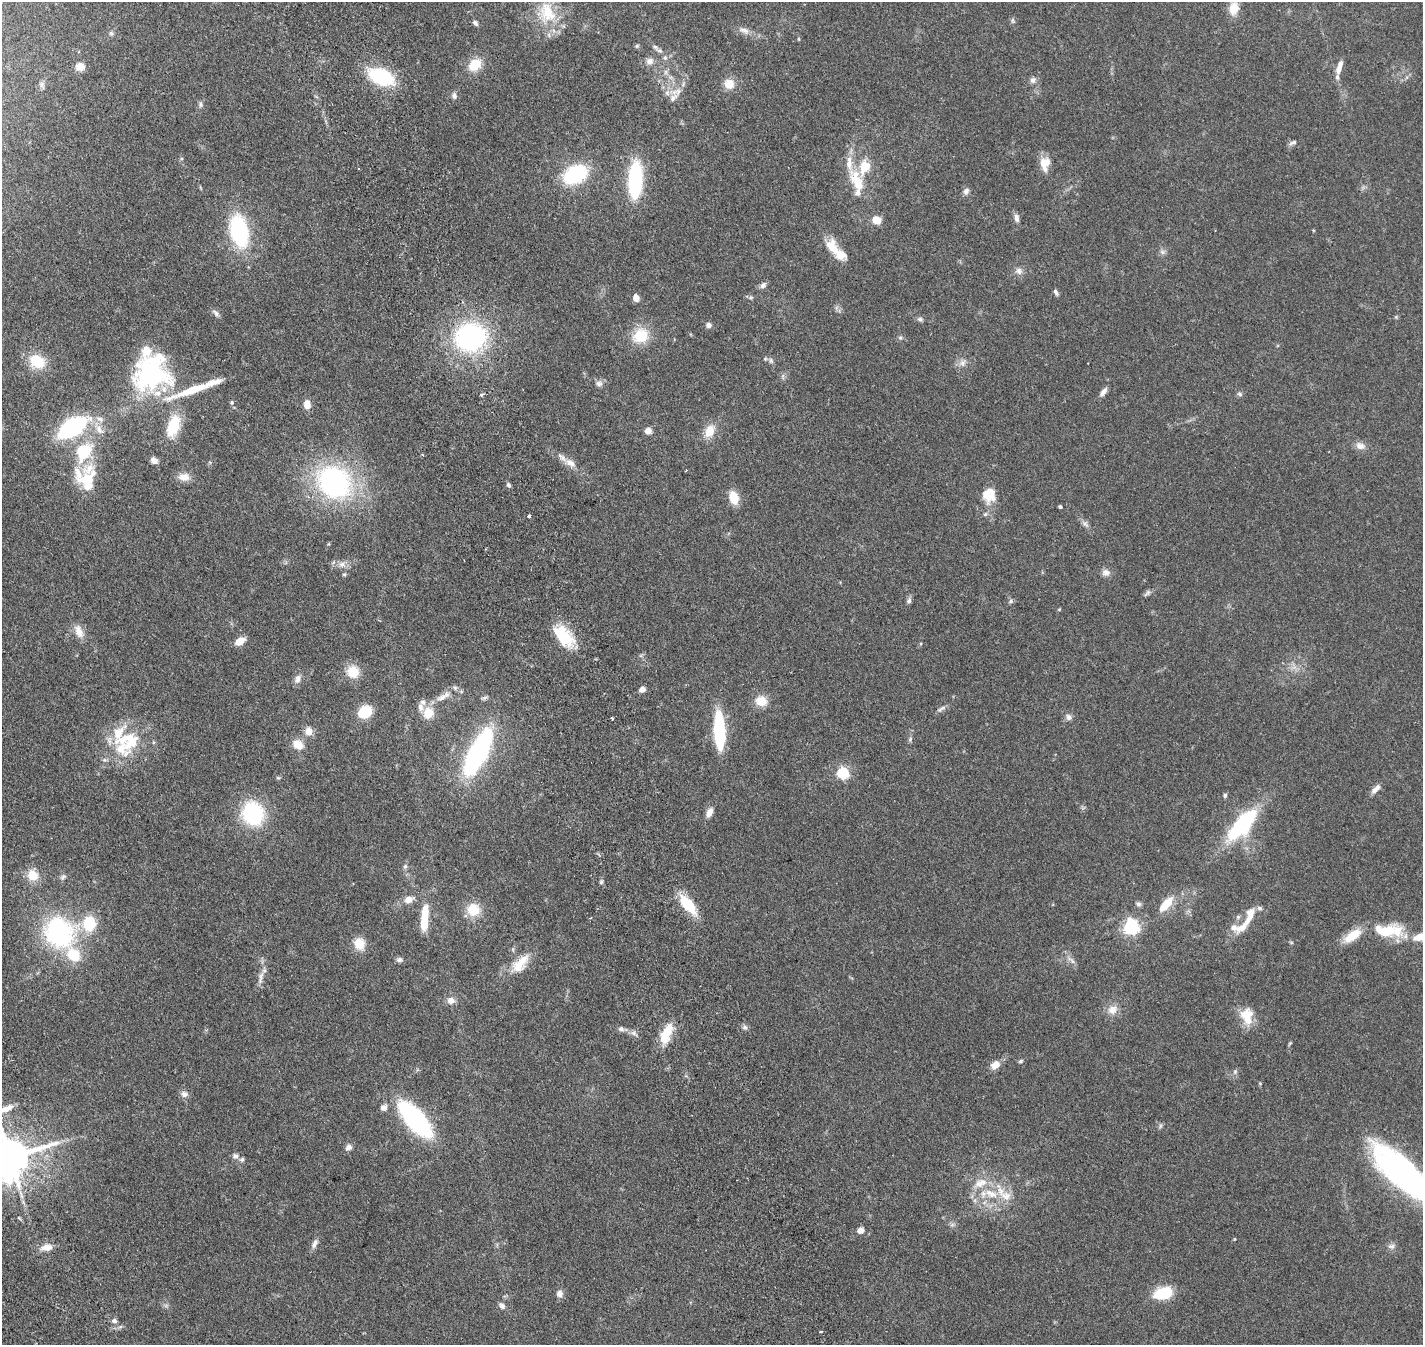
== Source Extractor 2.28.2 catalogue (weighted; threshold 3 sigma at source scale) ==
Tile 11 of 4 x 4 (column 3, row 3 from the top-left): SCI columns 3106-4526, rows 1814-3156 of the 6205 x 6198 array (HDU 1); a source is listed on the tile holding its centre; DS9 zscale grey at full resolution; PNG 1425 x 1347 px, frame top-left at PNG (2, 2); no overlay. Shown black and unused: <1% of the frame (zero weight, under 2 of 4 exposures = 12% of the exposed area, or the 3 px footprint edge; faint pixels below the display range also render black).
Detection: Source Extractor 2.28.2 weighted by HDU 2 'WHT'; one run over the whole footprint, this tile lists its part. Background 0.133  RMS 0.0063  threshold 0.0285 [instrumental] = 3 sigma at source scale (4.5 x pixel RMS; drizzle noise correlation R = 1.50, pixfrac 1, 0.05/0.05 arcsec/px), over >= 5 px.
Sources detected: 187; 2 inside a brighter object's white glare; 1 cosmic-ray / hot-pixel residue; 1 long thin detection or spike segment (spike, bleed or trail) — not listed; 23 inside a brighter listed object's ellipse — not listed separately; the other 160 listed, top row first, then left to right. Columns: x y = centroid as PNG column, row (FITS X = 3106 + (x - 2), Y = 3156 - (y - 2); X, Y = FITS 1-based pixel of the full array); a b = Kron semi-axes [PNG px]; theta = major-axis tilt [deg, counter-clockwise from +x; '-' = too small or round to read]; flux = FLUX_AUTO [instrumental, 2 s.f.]
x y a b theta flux
1234 8 16 11 81 7
547 13 32 24 -66 21
1013 20 8 4 -82 0.85
475 23 7 5 -52 1.3
744 30 17 8 -17 3.4
111 33 7 5 -44 0.98
798 39 5 3 - 0.46
637 46 6 5 - 0.74
660 50 10 6 -24 1.8
665 58 7 6 - 1.3
650 61 10 9 - 2.8
475 65 16 12 41 10
80 67 9 8 - 5.1
1339 68 18 6 74 4.7
666 72 7 4 89 1.2
381 77 23 14 -22 36
1033 80 9 8 - 1.9
729 84 11 11 - 6.6
454 96 9 7 -89 1.7
673 98 14 9 41 3.6
201 104 8 5 -89 1.2
1293 143 10 5 21 1.5
1045 164 17 11 86 6.4
575 174 15 10 30 67
635 179 30 11 87 56
857 182 35 14 -65 15
966 191 8 7 - 1.9
1016 218 11 6 -81 2.1
877 220 9 7 -11 6.5
239 231 28 15 -79 54
832 248 23 12 -64 9.6
1162 252 8 6 -21 1.5
1019 271 11 9 -35 2.5
763 285 9 7 42 1.9
1056 292 8 4 -61 1.3
636 298 7 6 - 4
751 298 8 4 9 0.92
216 313 12 5 -46 1.6
1396 317 5 5 - 0.6
920 319 8 6 -23 1.3
709 325 7 7 - 1.6
640 335 22 18 33 14
470 337 23 19 13 100
900 338 7 5 -21 1
771 360 8 5 -70 1.2
37 361 18 14 -32 14
963 363 11 8 53 2.7
149 372 44 37 42 74
211 383 20 8 19 5.6
599 383 10 8 11 2
1103 392 12 6 55 2.4
1240 394 8 5 -27 1
481 395 4 3 - 1.3
232 402 6 6 - 0.85
307 404 9 7 -88 4.7
173 426 29 15 72 16
72 427 23 11 33 75
99 429 21 9 -59 5.5
648 431 7 7 - 3.1
710 431 18 11 60 7
1360 446 14 9 -19 3.4
83 452 27 20 59 24
154 460 9 6 -41 2.6
570 463 17 9 -29 4.5
686 470 3 2 - 0.37
184 477 14 10 -3 4.7
87 482 26 22 -61 16
334 482 32 27 -44 100
508 485 7 5 -53 1.1
989 495 17 14 88 11
734 498 12 8 -75 11
1060 507 3 3 - 0.91
529 516 3 3 - 1.5
1085 524 12 5 -51 2
342 564 9 7 15 2.4
1106 573 11 9 -7 2.7
344 574 6 5 - 0.73
1147 593 12 5 43 1.4
909 601 8 6 61 1.5
1011 601 6 5 - 0.98
1059 609 5 3 - 0.47
79 631 19 10 -66 5.1
564 636 29 16 -49 20
240 641 12 7 34 5
353 672 15 14 - 9.3
298 679 13 8 74 2.6
642 689 7 6 - 2.3
442 697 17 8 28 4.3
485 698 8 5 21 1.1
761 701 14 12 -11 7.3
941 709 14 5 32 1.6
365 712 10 8 38 22
428 713 15 13 65 7.9
1069 717 9 7 -48 1.8
612 719 4 3 - 0.57
309 731 11 11 - 4.1
719 731 29 8 -88 57
910 739 7 5 69 0.99
129 741 39 30 6 30
298 744 14 11 -31 6.6
478 752 35 12 63 120
843 773 6 5 - 58
278 778 5 5 - 0.66
1376 789 17 6 46 3.1
1225 795 6 4 88 0.91
709 812 13 7 64 3.5
253 813 18 15 -69 54
1242 825 39 15 48 50
405 866 7 5 68 1.1
33 875 15 13 -48 7.8
63 877 10 6 45 1.3
601 882 5 5 - 0.85
409 899 8 6 22 5.1
1138 904 7 7 - 1.2
1166 904 20 8 48 10
688 905 21 9 -49 21
473 910 14 14 - 11
424 918 31 8 86 13
1248 918 42 9 58 12
89 924 16 13 84 18
1131 927 6 6 - 150
1387 931 45 18 5 23
59 933 28 25 -42 80
359 944 13 11 -65 8.5
399 960 8 7 - 1.3
1072 961 11 5 -50 1.8
520 964 32 14 47 12
261 977 20 6 80 3.6
451 1000 9 8 - 3.3
1112 1010 14 11 35 5
1247 1016 20 13 -78 11
745 1027 7 6 - 1.3
621 1029 9 6 -28 1.5
634 1033 11 5 -37 1.8
666 1034 21 9 68 16
1290 1043 6 4 59 0.59
1020 1061 6 4 27 0.75
995 1065 10 7 36 5.5
1235 1072 7 5 70 1.2
184 1094 9 8 - 2.3
384 1107 8 8 - 2.5
6 1108 22 8 23 6.7
415 1119 32 13 -49 96
1161 1126 8 4 81 0.91
348 1147 9 8 - 2.1
235 1156 8 7 - 1.7
10 1157 13 12 - 1800
242 1159 7 6 - 1.2
1405 1174 84 22 -44 160
991 1194 22 9 -25 10
952 1225 7 4 1 1.1
860 1231 8 6 16 3.1
315 1243 14 6 68 2.3
1391 1246 10 7 4 1.9
47 1247 12 8 6 5
1163 1293 16 10 16 22
559 1294 9 8 - 2.4
502 1306 9 6 -49 2
114 1321 7 7 - 1.8
821 1332 4 3 - 0.69
Isophote crosses this tile's border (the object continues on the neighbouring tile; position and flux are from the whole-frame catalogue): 3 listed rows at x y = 6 1108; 10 1157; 1405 1174